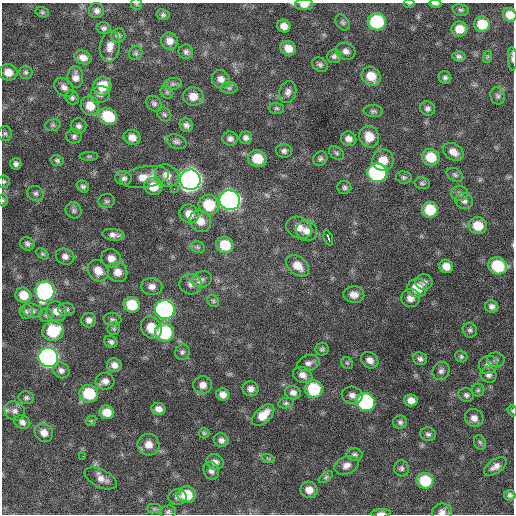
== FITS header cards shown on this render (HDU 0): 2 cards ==
NAXIS1  =                  512 / Axis length
NAXIS2  =                  512 / Axis length

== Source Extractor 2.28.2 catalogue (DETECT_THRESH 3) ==
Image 512 x 512 px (HDU 0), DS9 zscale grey, 1 PNG px = 1 image px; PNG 516 x 516 px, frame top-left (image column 1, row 512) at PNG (2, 3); each listed source drawn as its Kron ellipse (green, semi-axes under 4 px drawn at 4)
Background 396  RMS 21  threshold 63.7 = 3 sigma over >= 5 px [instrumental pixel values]
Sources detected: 201; all 201 listed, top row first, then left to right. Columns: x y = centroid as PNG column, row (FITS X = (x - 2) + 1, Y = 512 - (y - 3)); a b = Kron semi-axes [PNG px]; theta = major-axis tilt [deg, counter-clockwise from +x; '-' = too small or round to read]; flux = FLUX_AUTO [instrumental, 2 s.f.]
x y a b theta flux
136 4 6 5 - 2.1e+03
304 4 9 5 -2 1.2e+04
409 4 5 3 - 1.4e+03
435 4 6 3 -3 3.2e+03
461 10 8 5 -14 2.8e+03
97 11 7 7 - 5.5e+03
42 12 7 5 -14 2.5e+03
163 15 6 5 - 3.1e+03
510 15 7 6 - 1.4e+04
343 22 8 6 -58 3.7e+03
377 22 9 8 - 9.6e+04
482 24 8 7 - 2.9e+04
284 26 7 6 - 1.1e+04
104 28 7 5 -15 4.1e+03
459 29 8 7 - 1.8e+04
118 35 7 7 - 3.4e+03
169 41 8 8 - 1.1e+04
110 46 16 10 82 1.3e+04
288 48 8 7 - 1.5e+04
346 51 10 8 -26 7.2e+03
186 52 7 7 - 4.3e+03
136 53 7 6 - 3.1e+03
334 56 7 6 - 4.4e+03
459 56 7 5 -6 3.5e+03
83 57 9 6 -20 9.6e+03
487 57 6 4 71 2.0e+03
512 59 12 4 -87 3.7e+03
320 65 8 6 -32 4.0e+03
8 72 9 8 - 1.6e+04
26 72 7 6 - 3.4e+03
371 76 10 8 -46 2.3e+04
75 77 11 8 -89 9.3e+03
445 78 6 6 - 3.8e+03
221 79 9 9 - 8.8e+03
173 84 9 6 7 4.4e+03
102 86 9 9 - 2.8e+04
64 87 11 8 -41 7.6e+03
229 88 8 6 0 3.2e+03
167 92 7 5 -45 2.8e+03
288 92 11 8 76 7.2e+03
100 94 10 8 15 5.5e+03
193 96 10 9 - 1.5e+04
497 96 8 7 - 4.1e+03
72 98 7 6 - 3.7e+03
154 104 9 7 -44 4.1e+03
90 106 10 9 - 2.1e+04
277 108 7 5 -2 2.9e+03
427 109 8 7 - 4.8e+03
373 111 9 6 -6 3.5e+03
164 114 7 6 - 3.1e+03
108 116 10 8 -29 5.1e+04
53 125 8 6 16 2.9e+03
186 125 7 6 - 5.2e+03
79 126 8 7 - 5.3e+03
5 134 7 6 - 3.3e+03
74 136 8 7 - 4.2e+03
132 137 8 7 - 1.1e+04
369 137 11 10 - 2.2e+04
246 138 6 6 - 4.9e+03
230 139 8 7 - 5.5e+03
349 139 8 7 - 7.8e+03
176 142 10 7 -17 5.0e+03
284 151 8 6 -8 4.6e+03
453 152 11 8 -33 1.2e+04
337 153 8 5 -41 3.4e+03
89 156 9 4 0 2.4e+03
431 157 9 8 - 3.2e+04
257 159 9 8 - 3.2e+04
320 159 8 6 51 3.8e+03
57 160 7 5 -16 3.3e+03
383 160 10 10 - 2.0e+04
16 164 6 5 - 4.4e+03
377 173 10 9 - 3.2e+05
167 175 12 10 -36 1.4e+04
455 175 9 6 -29 3.3e+03
145 177 24 10 9 2.1e+04
404 177 8 6 -12 3.3e+03
123 178 8 7 - 5.2e+03
190 180 10 10 - 1.2e+06
4 181 6 6 - 2.5e+03
422 183 7 5 -12 3.1e+03
83 186 6 5 - 3.7e+03
153 186 9 8 - 2.2e+04
344 187 7 6 - 3.5e+03
174 189 3 2 - 2.4e+03
35 193 8 7 - 4.7e+03
460 193 8 7 - 4.9e+03
3 200 6 5 - 2.1e+03
230 200 10 10 - 6.7e+05
106 201 8 7 - 3.4e+03
464 201 9 8 - 5.8e+03
209 205 10 10 - 4.8e+04
74 210 8 7 - 4.2e+03
430 210 8 8 - 4.2e+04
189 214 10 9 - 1.6e+04
200 221 11 10 - 1.8e+04
478 226 9 8 - 2.8e+04
299 228 13 10 -26 1.3e+04
307 231 11 10 - 1.2e+04
113 235 11 5 -7 7.0e+03
328 238 8 3 -70 2.1e+04
27 244 7 6 - 4.5e+03
225 245 9 8 - 3.8e+04
198 247 7 5 -21 3.4e+03
42 254 7 5 -40 2.4e+03
65 256 9 8 - 7.3e+03
111 258 10 9 - 1.2e+04
298 266 13 9 -41 1.8e+04
446 266 7 6 - 1.3e+04
498 266 9 8 - 6.2e+04
98 271 11 9 -47 1.6e+04
117 272 10 9 - 1.4e+04
202 279 10 8 15 6.2e+03
424 282 8 7 - 5.6e+03
191 284 11 10 - 9.6e+03
152 286 11 8 -6 9.7e+03
417 288 10 9 - 3.1e+04
45 291 10 9 - 3.3e+05
24 295 8 7 - 2.0e+04
354 295 10 8 -4 1.0e+04
410 298 9 9 - 9.9e+03
213 301 6 5 - 2.8e+03
132 305 8 7 - 4.1e+04
492 306 7 6 - 5.8e+03
66 310 8 6 1 4.0e+03
165 310 10 9 - 4.3e+05
32 311 10 7 -14 4.8e+03
57 311 10 9 - 1.3e+04
26 312 7 7 - 3.3e+03
46 315 7 7 - 3.5e+03
112 319 9 6 -4 3.6e+03
89 320 7 7 - 6.6e+03
151 328 12 10 -54 2.7e+04
114 329 6 6 - 2.5e+03
470 330 7 7 - 3.8e+03
53 331 10 10 - 5.8e+04
164 332 10 9 - 1.0e+05
111 342 7 5 -29 4.1e+03
322 349 7 6 - 3.3e+03
182 352 8 7 - 4.1e+03
461 356 6 5 - 2.9e+03
48 357 10 9 - 5.7e+05
420 359 7 6 - 4.5e+03
370 360 9 7 -38 8.9e+03
496 360 8 7 - 4.1e+03
308 363 11 8 18 6.7e+03
347 363 6 5 - 2.2e+03
114 365 7 6 - 8.5e+03
488 365 9 9 - 8.5e+03
61 370 8 7 - 5.9e+03
441 371 9 8 - 5.7e+03
303 375 10 7 -27 8.6e+03
488 375 8 7 - 5.4e+03
105 381 9 8 - 7.9e+03
203 385 9 8 - 1.0e+04
251 389 8 7 - 8.0e+03
314 389 9 8 - 7.1e+04
478 390 6 6 - 2.7e+03
293 393 8 6 -19 6.8e+03
89 394 9 8 - 5.6e+04
223 394 6 6 - 9.4e+03
352 395 10 8 -12 7.5e+03
466 395 8 6 -17 4.0e+03
26 398 8 6 -11 3.5e+03
411 400 6 6 - 1.0e+04
366 402 9 9 - 2.0e+05
286 403 8 5 9 3.1e+03
158 409 7 6 - 7.8e+03
15 411 11 9 -29 8.0e+03
512 411 6 4 -71 1.8e+03
107 412 7 6 - 1.9e+04
263 415 13 7 43 2.0e+04
474 418 9 9 - 8.9e+03
91 421 6 4 45 1.7e+03
22 422 8 6 -26 6.2e+03
400 422 7 6 - 3.8e+03
44 433 10 8 -41 1.2e+04
204 433 5 5 - 2.1e+03
428 434 8 6 -12 4.2e+03
221 440 7 7 - 6.1e+03
480 442 8 5 -68 3.1e+03
149 445 11 10 - 1.5e+04
354 455 8 6 -11 3.8e+03
83 456 2 2 - 5.3e+03
268 458 7 4 -19 2.0e+03
215 462 9 7 -28 7.6e+03
346 465 12 9 20 9.2e+03
495 466 12 7 33 8.9e+03
401 468 8 7 - 4.0e+03
211 471 9 7 -66 5.9e+03
326 477 8 4 36 2.5e+03
101 478 17 8 -26 1.1e+04
425 481 8 8 - 5.4e+04
309 490 8 8 - 1.2e+04
187 495 9 8 - 3.6e+04
510 495 6 5 - 3.9e+03
177 497 9 8 - 5.4e+03
154 509 7 4 0 2.3e+03
168 512 8 6 8 3.6e+03
442 512 10 8 11 7.3e+03
381 513 10 4 2 5.0e+03
At the frame edge (FLAGS 8, measured only in part): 12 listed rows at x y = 136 4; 304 4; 409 4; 435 4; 510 15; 512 59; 4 181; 3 200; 498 266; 512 411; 442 512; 381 513